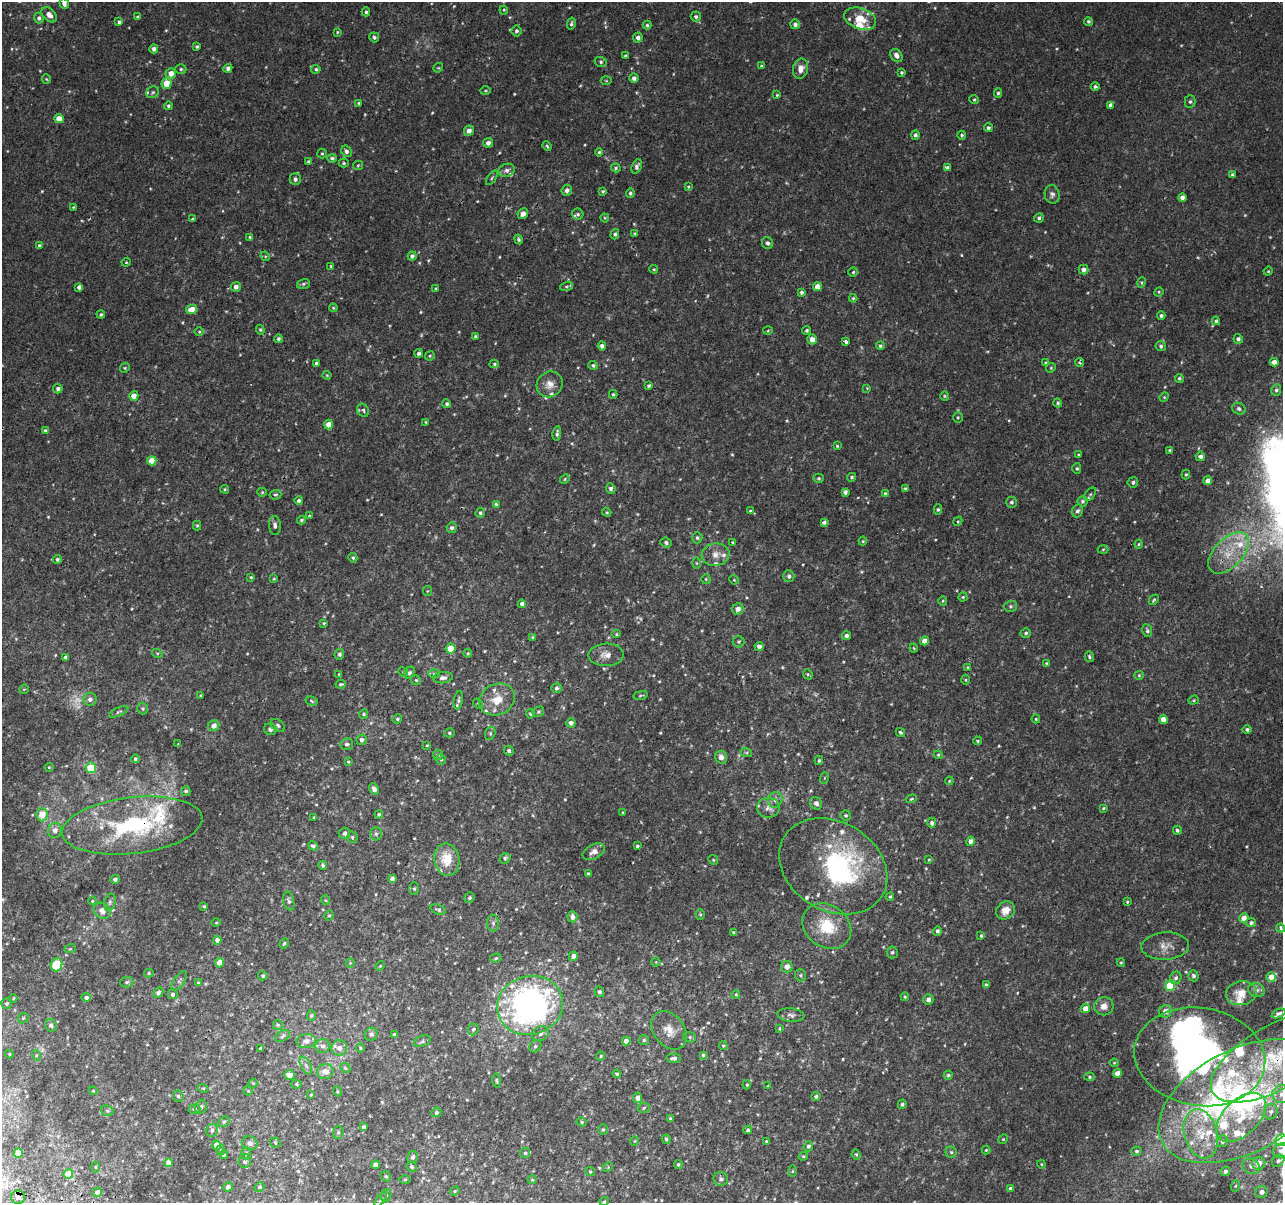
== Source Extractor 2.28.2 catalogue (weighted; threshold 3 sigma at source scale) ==
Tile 7 of 4 x 4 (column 3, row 2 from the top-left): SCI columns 2583-3863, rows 2734-3934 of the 5158 x 5405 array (HDU 1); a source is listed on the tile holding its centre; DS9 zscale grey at full resolution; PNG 1285 x 1205 px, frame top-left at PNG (2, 2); each listed source drawn as its Kron ellipse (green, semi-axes under 4 px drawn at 4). Shown black and unused: <1% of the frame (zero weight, under 2 of 3 exposures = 3% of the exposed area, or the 3 px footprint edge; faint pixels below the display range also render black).
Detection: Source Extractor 2.28.2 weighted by HDU 2 'WHT'; one run over the whole footprint, this tile lists its part. Background 0.00219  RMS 0.0029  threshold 0.013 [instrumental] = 3 sigma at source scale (4.5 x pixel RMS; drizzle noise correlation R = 1.50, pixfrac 1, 0.0396/0.0396 arcsec/px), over >= 5 px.
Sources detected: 615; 5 too faint to see at this stretch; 5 inside a brighter object's white glare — neither listed nor drawn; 31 inside a brighter listed object's ellipse — not listed separately; of the other 574, all 500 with FLUX_AUTO >= 0.259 (the completeness limit of this list) listed and drawn (74 fainter detections not listed), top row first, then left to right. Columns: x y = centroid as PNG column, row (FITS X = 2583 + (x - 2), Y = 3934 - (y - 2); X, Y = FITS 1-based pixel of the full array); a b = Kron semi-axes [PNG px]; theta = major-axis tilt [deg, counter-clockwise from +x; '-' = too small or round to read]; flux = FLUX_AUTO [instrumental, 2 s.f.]
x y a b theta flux
64 3 5 4 - 1.2
504 10 4 4 - 0.3
366 12 4 4 - 0.56
49 15 9 6 -43 1.7
138 17 4 3 - 0.55
696 17 5 5 - 0.64
39 18 5 5 - 0.85
860 19 16 10 -20 4.8
1088 21 5 4 - 0.49
119 22 4 4 - 0.53
571 24 6 4 77 0.53
795 24 5 5 - 0.88
647 25 4 4 - 0.44
517 31 5 5 - 0.63
337 32 3 3 - 0.27
374 37 5 5 - 0.6
638 38 5 5 - 1
197 46 4 3 - 0.44
154 49 4 4 - 1
896 55 7 5 -55 1.3
625 56 3 3 - 0.38
601 62 6 5 - 0.53
761 66 4 3 - 0.31
228 68 4 4 - 1
438 68 5 4 - 0.3
181 69 5 5 - 0.53
316 69 5 4 - 0.53
801 69 10 7 77 2.2
902 72 3 3 - 0.4
171 73 5 5 - 2.3
634 78 4 4 - 1
46 79 4 4 - 0.29
606 81 5 3 - 0.26
167 83 5 5 - 5.2
1095 87 4 4 - 0.79
485 91 6 3 1 0.29
153 92 7 5 32 0.59
998 93 5 4 - 0.5
777 95 3 3 - 0.26
974 100 5 4 - 0.38
1190 102 6 5 - 0.59
359 103 3 3 - 0.41
1111 105 4 4 - 1.1
168 106 4 4 - 0.48
59 119 4 4 - 3.2
988 128 4 4 - 0.57
469 131 5 5 - 1.4
915 135 5 4 - 0.62
962 135 4 4 - 0.44
488 143 5 5 - 1.3
547 146 5 3 - 0.34
346 151 6 5 - 0.9
599 152 4 4 - 0.36
322 153 5 4 - 0.36
332 158 4 4 - 0.74
308 162 4 3 - 0.32
344 163 5 4 - 0.38
358 165 5 4 - 0.33
637 166 7 4 67 0.89
616 168 5 4 - 0.47
947 168 4 3 - 1.7
507 170 8 6 18 1
1233 175 4 3 - 0.77
492 178 8 3 56 0.4
295 179 5 5 - 0.93
688 187 4 4 - 0.31
567 190 5 5 - 1.1
603 191 4 4 - 0.4
630 193 5 4 - 0.53
1052 194 9 7 -81 0.97
1182 197 4 4 - 1.4
73 207 3 3 - 0.26
523 214 5 5 - 1.4
578 214 6 5 - 0.5
605 218 4 4 - 0.31
1039 218 5 4 - 0.61
193 219 3 3 - 0.42
615 234 5 4 - 0.6
634 234 3 3 - 0.34
250 237 4 3 - 0.44
518 239 5 4 - 0.5
768 243 6 5 - 0.87
39 245 4 3 - 0.38
265 256 5 4 - 0.33
412 256 5 4 - 0.72
126 262 4 4 - 0.32
331 266 4 4 - 0.33
654 269 4 3 - 0.35
1084 270 5 5 - 1.2
1268 271 5 4 - 0.32
853 272 5 4 - 0.42
1142 282 5 3 - 0.34
303 284 6 5 - 0.51
566 286 7 4 18 0.47
79 287 4 4 - 1.2
236 287 5 5 - 1.1
817 287 4 4 - 2.1
435 289 4 3 - 0.27
801 292 3 3 - 0.62
1159 292 5 4 - 0.32
853 298 4 3 - 0.38
333 308 4 4 - 0.28
192 309 5 4 - 3.1
101 314 4 3 - 0.43
1161 316 4 4 - 0.64
1216 321 4 4 - 0.46
260 330 5 4 - 0.38
807 330 4 4 - 0.46
768 331 5 3 - 0.28
199 332 5 3 - 0.27
475 336 4 3 - 0.54
278 339 4 4 - 0.59
812 339 5 5 - 2.2
1238 339 5 4 - 0.72
846 341 3 3 - 1
602 346 4 4 - 0.8
880 346 4 4 - 0.46
1161 346 5 5 - 0.62
419 353 4 4 - 0.7
430 356 5 4 - 0.36
1274 362 4 4 - 1.6
316 363 3 3 - 0.44
1045 363 4 4 - 0.39
1080 363 4 4 - 0.58
494 364 4 4 - 0.37
593 365 4 4 - 0.56
125 368 5 4 - 0.36
1051 368 5 4 - 0.34
327 375 4 4 - 0.29
1179 378 4 4 - 0.42
550 384 13 12 - 2.6
649 386 4 3 - 0.5
867 388 4 4 - 0.26
58 389 4 4 - 0.82
1276 390 6 5 - 0.61
613 394 4 4 - 0.39
134 396 5 4 - 2.2
945 396 4 4 - 0.32
1164 397 5 4 - 0.29
1058 403 4 4 - 0.47
447 404 4 4 - 0.56
1239 409 7 5 -28 0.81
363 410 7 5 -59 0.58
958 417 5 4 - 0.35
426 422 4 3 - 0.28
328 425 5 4 - 2.7
45 430 4 3 - 0.41
557 433 7 3 82 0.7
837 446 4 4 - 0.32
1169 450 4 3 - 0.33
1079 455 3 3 - 0.35
1200 456 5 4 - 1
152 461 5 4 - 3.7
1077 468 5 4 - 0.44
1186 474 5 4 - 0.33
852 477 4 4 - 0.39
819 478 5 4 - 0.43
565 479 5 4 - 0.36
1207 481 4 4 - 1.5
1133 482 5 5 - 0.64
225 489 4 3 - 0.36
611 489 5 5 - 0.84
905 489 4 3 - 0.41
262 492 5 4 - 0.33
845 492 4 4 - 1.1
885 493 4 4 - 0.32
1090 494 7 5 53 0.49
275 495 6 4 9 0.45
299 501 4 3 - 0.75
1082 501 5 5 - 0.54
1012 502 5 5 - 0.61
496 504 4 3 - 0.43
938 509 5 4 - 0.43
750 511 4 3 - 0.42
1077 511 6 5 - 0.88
607 512 4 4 - 0.32
480 513 5 4 - 0.59
309 516 3 3 - 0.35
301 520 4 4 - 0.45
958 521 5 4 - 0.3
824 522 4 4 - 0.75
197 525 5 4 - 0.31
275 525 9 6 -84 1.1
452 528 5 5 - 0.75
697 538 5 5 - 0.49
863 541 4 4 - 0.32
732 542 3 3 - 0.26
666 543 6 5 - 0.75
1139 544 4 4 - 0.32
1103 549 5 3 - 0.27
1228 553 25 14 46 8
715 555 14 11 9 2.6
353 558 5 4 - 0.41
57 559 4 4 - 0.63
696 563 6 4 -90 0.29
789 576 6 5 - 0.81
251 577 3 3 - 0.32
274 579 4 3 - 0.29
706 579 5 5 - 0.37
734 580 5 4 - 0.29
427 591 5 4 - 0.31
963 597 4 4 - 0.37
1154 600 6 3 44 0.39
943 601 5 4 - 0.32
522 604 4 4 - 1.1
1010 606 6 5 - 0.51
738 609 6 5 - 1.6
324 623 4 3 - 0.28
1147 631 6 5 - 0.62
1026 633 5 4 - 0.57
617 634 5 4 - 0.37
846 636 4 4 - 1
533 637 4 3 - 0.36
739 641 6 6 - 0.45
925 641 4 4 - 1.9
759 646 4 4 - 1.2
914 648 4 4 - 0.29
450 649 5 5 - 6.3
157 653 5 3 - 0.32
468 653 4 4 - 0.32
339 654 5 4 - 0.63
606 655 18 11 1 2.7
66 657 4 4 - 1.1
1089 657 5 4 - 0.47
1046 663 4 3 - 0.37
967 667 3 3 - 0.26
403 672 5 3 - 0.28
409 673 6 5 - 0.7
339 674 3 3 - 0.27
434 674 5 3 - 0.37
808 674 5 4 - 0.42
1139 675 5 4 - 0.35
443 678 9 5 6 1.1
416 680 5 5 - 0.38
966 680 5 3 - 0.3
341 684 5 3 - 0.42
557 688 5 5 - 0.63
24 689 5 4 - 0.28
200 695 3 3 - 0.27
641 695 7 3 10 0.33
90 699 6 6 - 1
497 699 18 15 25 5.4
458 700 9 4 80 0.69
1193 700 5 4 - 0.37
311 701 6 4 -28 0.38
478 704 6 4 -48 0.43
143 708 6 5 - 0.47
119 712 10 4 23 0.58
538 712 6 5 - 0.47
364 714 5 4 - 0.45
530 714 4 4 - 0.37
397 719 5 4 - 0.39
1036 719 4 4 - 0.34
1163 719 4 4 - 2.2
571 723 4 4 - 1
278 725 8 5 -36 0.65
214 726 6 5 - 1.8
270 729 6 5 - 1.1
1247 730 4 4 - 0.6
900 732 5 4 - 0.41
449 733 5 4 - 0.5
490 733 7 5 71 0.5
362 740 5 5 - 0.96
977 741 4 3 - 0.35
178 744 3 2 - 0.32
347 744 6 6 - 0.83
427 745 3 3 - 0.27
509 751 5 4 - 0.63
746 752 6 4 -19 0.38
438 755 5 5 - 0.46
938 755 4 4 - 0.35
721 757 6 5 - 1.8
135 759 4 4 - 0.48
441 759 5 4 - 0.46
819 760 5 3 - 0.38
348 762 4 3 - 0.28
49 767 4 4 - 0.3
91 768 5 5 - 11
824 778 6 3 71 0.32
949 781 4 3 - 0.26
374 789 6 4 -66 1.2
186 791 5 4 - 0.61
911 799 6 3 21 0.35
775 800 8 7 - 1.1
816 803 6 5 - 0.95
768 808 11 10 - 1.8
1103 808 3 3 - 0.29
623 813 3 3 - 0.37
379 814 4 3 - 0.47
42 815 7 5 -78 5.5
846 815 5 5 - 0.5
314 818 3 3 - 0.47
932 823 5 4 - 0.79
132 826 70 28 7 37
55 830 8 7 - 1.6
1177 830 4 4 - 0.69
344 833 6 5 - 1
376 834 6 5 - 0.71
352 837 6 5 - 0.51
970 841 5 4 - 1.3
313 846 5 4 - 0.77
637 846 3 3 - 0.47
594 852 12 7 27 1.6
505 858 5 5 - 0.57
447 860 16 12 -80 7.4
713 860 5 4 - 0.36
929 860 4 4 - 0.29
323 865 4 3 - 0.47
833 866 57 44 -32 44
588 874 4 3 - 0.77
392 878 4 4 - 0.79
115 879 4 4 - 0.84
414 889 6 5 - 0.42
890 897 4 3 - 0.35
469 898 5 5 - 0.53
325 900 5 3 - 0.27
92 901 4 3 - 0.3
289 901 9 5 -75 0.8
110 902 9 5 73 0.71
1127 902 4 3 - 0.26
204 906 3 3 - 0.32
438 910 8 5 -21 0.61
1006 910 10 8 39 2.9
102 911 9 7 -42 2
700 915 5 4 - 0.35
329 916 5 3 - 0.38
572 917 5 5 - 1.2
1244 918 5 4 - 2.1
216 923 5 3 - 0.27
493 923 8 6 -89 0.8
1251 923 5 4 - 0.68
827 926 26 21 -35 11
1281 928 4 3 - 0.37
937 931 5 4 - 0.66
733 932 4 3 - 0.28
981 936 4 3 - 0.32
217 940 4 4 - 1.4
284 943 5 3 - 0.39
1165 946 24 13 3 3.3
70 949 6 3 19 0.32
892 952 6 5 - 0.58
573 956 4 4 - 1.6
496 958 6 4 16 0.5
656 962 4 4 - 0.31
219 963 4 4 - 2.9
350 963 4 4 - 0.29
1121 963 4 4 - 0.27
56 965 7 5 70 11
380 966 5 3 - 0.28
787 967 6 5 - 1.8
149 973 5 4 - 0.41
801 975 6 5 - 0.55
263 976 4 4 - 0.57
1193 976 5 5 - 0.66
1271 977 5 4 - 2.5
1176 978 6 5 - 0.69
179 981 11 5 55 0.82
127 982 6 5 - 0.56
198 982 4 4 - 0.31
986 985 4 4 - 0.61
1170 985 5 5 - 12
1256 990 8 7 - 0.9
158 992 5 4 - 1
599 992 5 4 - 0.69
1241 993 15 12 11 3.3
173 994 5 4 - 0.7
736 994 4 4 - 0.29
905 997 4 3 - 0.34
13 998 4 3 - 0.3
86 998 5 4 - 0.74
928 1000 5 5 - 1.2
6 1004 5 5 - 0.55
530 1005 33 29 16 120
1104 1006 9 9 - 2
1085 1009 4 4 - 2.7
1165 1011 6 6 - 2.2
1278 1014 7 4 24 0.8
311 1015 5 4 - 0.39
791 1015 13 6 -6 1.1
23 1018 6 4 45 0.44
51 1025 6 5 - 0.88
278 1025 5 4 - 0.35
779 1028 4 3 - 0.28
473 1029 6 5 - 0.61
669 1030 21 15 -53 4.2
540 1033 9 7 29 1
371 1034 7 6 - 0.99
395 1035 4 4 - 1
283 1036 8 5 29 0.65
690 1037 6 5 - 0.55
644 1040 5 5 - 0.37
306 1041 9 7 2 1.7
422 1041 8 5 21 0.67
626 1041 4 4 - 1.7
323 1046 7 7 - 1.1
535 1046 6 5 - 0.61
723 1046 4 3 - 0.35
260 1048 3 2 - 0.27
339 1048 8 8 - 2
360 1048 5 3 - 0.28
9 1054 4 4 - 0.32
36 1055 5 3 - 0.33
703 1055 4 4 - 0.44
601 1056 5 4 - 0.35
1200 1057 66 49 -9 87
1277 1057 73 32 29 39
674 1058 7 4 4 1
1114 1063 4 4 - 0.27
306 1066 9 5 -63 0.95
345 1068 6 4 -43 0.38
325 1072 8 7 - 2.2
1117 1073 4 4 - 2
617 1074 4 3 - 0.38
289 1075 5 5 - 2.6
948 1075 4 4 - 0.47
1089 1077 5 4 - 0.37
496 1080 7 4 -84 0.43
253 1083 4 4 - 0.31
296 1084 5 4 - 0.4
747 1085 5 4 - 0.34
768 1086 4 3 - 0.27
203 1088 5 3 - 0.29
93 1091 4 3 - 0.31
248 1091 5 4 - 0.32
337 1091 5 3 - 0.28
1282 1094 9 9 - 2.2
311 1095 4 3 - 0.29
178 1096 6 5 - 0.54
816 1096 4 4 - 0.63
638 1098 5 4 - 1.5
1242 1101 90 52 27 110
902 1104 5 4 - 0.61
201 1107 7 5 61 0.69
644 1108 6 5 - 0.47
194 1109 6 4 16 0.58
107 1111 6 5 - 0.51
436 1112 5 4 - 0.62
1271 1112 8 6 69 1.1
1241 1117 30 17 44 11
670 1118 3 3 - 0.33
224 1122 6 5 - 0.45
582 1122 5 4 - 0.45
363 1127 3 3 - 0.52
603 1129 5 4 - 0.43
212 1130 6 6 - 0.74
748 1130 4 4 - 0.49
338 1132 6 5 - 0.47
1201 1134 25 16 -74 9.5
666 1139 5 4 - 0.5
1003 1139 5 4 - 0.3
1281 1140 6 6 - 26
634 1141 5 3 - 0.28
766 1141 3 3 - 0.38
1222 1141 6 5 - 0.79
250 1143 8 7 - 1.1
275 1143 5 4 - 0.38
217 1145 4 4 - 3
808 1146 5 4 - 0.77
221 1150 5 3 - 0.39
986 1150 4 4 - 0.32
1137 1151 5 4 - 0.56
1281 1151 9 7 28 2
951 1152 5 5 - 0.51
18 1153 5 4 - 3.4
246 1153 6 5 - 0.43
525 1153 5 5 - 0.43
224 1155 4 4 - 0.31
856 1155 5 4 - 0.39
803 1156 4 3 - 0.34
413 1157 6 5 - 0.74
245 1161 7 6 - 0.92
1278 1161 7 5 43 0.78
168 1163 4 4 - 1.5
1259 1163 7 6 - 2.2
678 1164 4 4 - 0.45
1041 1164 4 4 - 0.28
375 1165 4 4 - 1.4
1251 1166 9 7 -28 1.2
95 1167 5 3 - 0.28
412 1167 5 5 - 0.54
608 1167 5 4 - 0.32
792 1171 6 4 89 0.34
1225 1171 5 4 - 0.9
590 1172 5 4 - 0.39
68 1174 5 5 - 5.2
386 1176 5 4 - 0.41
405 1179 6 4 1 0.31
721 1179 7 7 - 0.85
532 1180 4 4 - 0.29
1235 1186 6 3 70 0.4
228 1187 5 4 - 0.85
259 1187 5 4 - 0.45
1010 1189 4 4 - 0.82
455 1191 5 4 - 0.32
97 1192 5 4 - 1.3
1261 1192 6 6 - 1.5
386 1195 6 5 - 0.45
18 1197 7 7 - 1.6
381 1199 8 3 50 0.44
604 1201 5 4 - 0.34
Overlapping masked pixels (flux is a lower limit): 3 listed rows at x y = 132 826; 1277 1057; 18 1197
Isophote crosses this tile's border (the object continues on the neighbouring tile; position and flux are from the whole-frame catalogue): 6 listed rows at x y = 64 3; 1277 1057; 1282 1094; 1242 1101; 1281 1140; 1281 1151